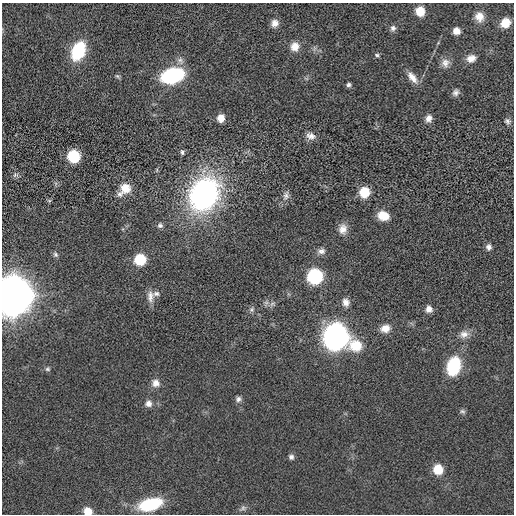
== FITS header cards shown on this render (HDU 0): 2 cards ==
NAXIS1  =                  512 / length of data axis 1
NAXIS2  =                  512 / length of data axis 2

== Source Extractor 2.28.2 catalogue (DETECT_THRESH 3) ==
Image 512 x 512 px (HDU 0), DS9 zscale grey, 1 PNG px = 1 image px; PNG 516 x 516 px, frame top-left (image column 1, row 512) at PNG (2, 3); no overlay
Background 3.26e-04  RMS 0.013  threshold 0.038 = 3 sigma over >= 5 px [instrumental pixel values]
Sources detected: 57; all 57 listed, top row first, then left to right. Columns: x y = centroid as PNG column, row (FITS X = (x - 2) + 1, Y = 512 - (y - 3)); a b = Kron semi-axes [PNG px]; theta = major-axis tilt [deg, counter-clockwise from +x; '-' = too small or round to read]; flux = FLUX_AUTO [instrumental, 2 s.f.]
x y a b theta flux
420 11 7 7 - 17
479 17 10 10 - 7
275 23 9 9 - 5.4
505 23 8 7 - 11
393 28 8 7 - 2.8
456 31 6 6 - 6.8
295 46 11 10 - 8.3
78 51 16 10 66 52
377 55 7 5 -16 1.5
471 58 11 8 19 6.1
445 63 12 10 90 5.5
172 75 17 11 15 93
117 76 6 4 -43 1.4
412 77 16 8 -51 7.5
349 85 6 5 - 1.8
456 92 9 7 54 3.1
221 118 7 6 - 8.2
429 118 9 7 67 4.7
507 121 8 6 -37 2.3
311 136 12 8 -23 5.1
182 152 7 4 -75 1.5
74 156 8 8 - 49
15 175 7 6 - 1.9
125 189 16 10 45 12
364 192 8 7 - 27
204 194 30 24 60 190
286 195 12 8 76 3.9
383 216 10 8 -17 13
160 225 7 7 - 2.3
343 229 12 10 78 6.5
489 247 8 7 - 3.1
321 251 10 7 4 3.7
55 254 7 6 - 1.9
140 259 8 8 - 36
315 276 9 9 - 110
156 294 11 7 19 3.3
13 295 18 17 - 1300
150 296 17 8 89 6
346 302 10 8 -74 4.8
272 304 8 4 37 2
252 309 8 6 89 2.1
429 309 7 7 - 5.1
385 328 12 9 10 7.7
464 334 13 10 12 6.4
336 337 11 10 - 790
356 346 16 14 -18 20
453 366 21 15 74 35
47 369 7 5 -15 1.5
156 383 10 9 - 5.4
238 399 7 7 - 2.5
148 404 8 8 - 4.4
462 411 8 5 -14 1.9
291 457 6 6 - 2.5
438 469 8 7 - 21
150 504 22 11 15 47
243 508 8 6 28 2.4
88 511 7 6 - 10
At the frame edge (FLAGS 8, measured only in part): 2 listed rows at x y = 13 295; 88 511